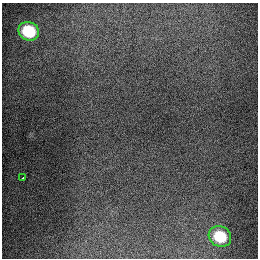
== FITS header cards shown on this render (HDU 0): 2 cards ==
NAXIS1  =                  256
NAXIS2  =                  256

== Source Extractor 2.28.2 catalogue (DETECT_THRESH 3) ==
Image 256 x 256 px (HDU 0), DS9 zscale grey, 1 PNG px = 1 image px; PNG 260 x 260 px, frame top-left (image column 1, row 256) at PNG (2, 3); each listed source drawn as its Kron ellipse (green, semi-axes under 4 px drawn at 4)
Background 1290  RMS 27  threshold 80.3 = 3 sigma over >= 5 px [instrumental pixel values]
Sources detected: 3; all 3 listed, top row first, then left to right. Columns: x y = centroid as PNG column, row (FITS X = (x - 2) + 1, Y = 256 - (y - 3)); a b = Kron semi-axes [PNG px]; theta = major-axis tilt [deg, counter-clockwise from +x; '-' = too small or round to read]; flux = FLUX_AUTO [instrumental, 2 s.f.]
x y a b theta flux
29 31 10 9 - 88000
22 178 3 3 - 5900
220 236 11 10 - 69000